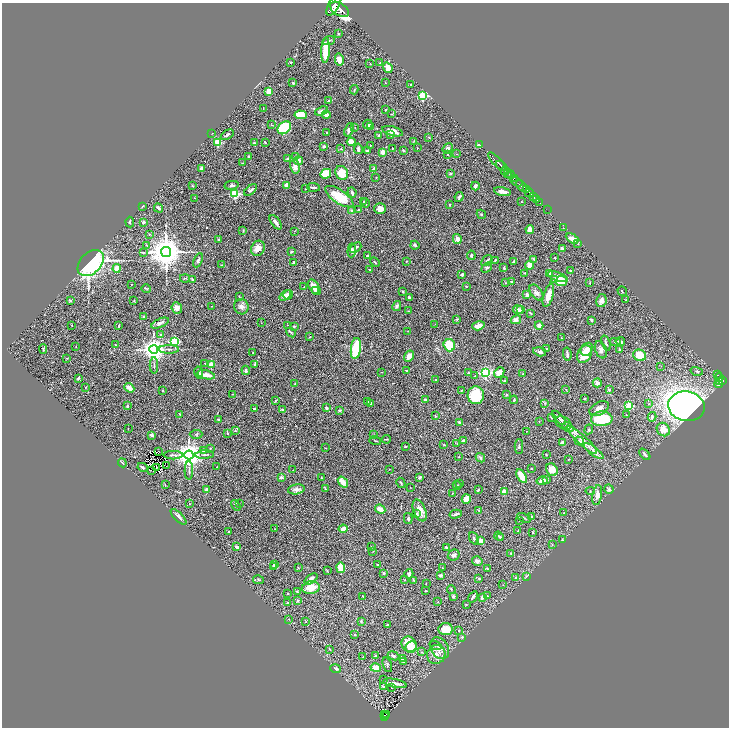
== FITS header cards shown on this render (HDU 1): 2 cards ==
NAXIS1  =                 1454
NAXIS2  =                 1451

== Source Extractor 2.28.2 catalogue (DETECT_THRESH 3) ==
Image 1454 x 1451 px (HDU 1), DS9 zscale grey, zoomed out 1/2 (1 PNG px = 2 x 2 image px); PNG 731 x 730 px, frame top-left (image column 2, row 1450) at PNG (2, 3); each listed source drawn as its Kron ellipse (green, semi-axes under 4 px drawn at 4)
Background 1.09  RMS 0.033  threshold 0.0993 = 3 sigma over >= 5 px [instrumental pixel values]
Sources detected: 484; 39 cannot appear on this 1/2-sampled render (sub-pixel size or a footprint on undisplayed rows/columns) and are neither listed nor drawn; the other 445 listed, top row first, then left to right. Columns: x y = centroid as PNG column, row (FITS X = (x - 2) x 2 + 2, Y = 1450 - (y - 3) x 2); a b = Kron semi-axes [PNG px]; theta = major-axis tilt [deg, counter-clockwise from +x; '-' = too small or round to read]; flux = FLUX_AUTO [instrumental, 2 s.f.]
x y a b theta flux
333 6 11 5 61 6900
339 9 10 6 -32 7300
338 33 4 3 - 6.7
329 41 6 3 23 9.1
325 50 13 4 88 130
339 60 6 4 -77 54
291 62 3 2 - 4.3
380 63 3 2 - 8.2
370 64 3 2 - 2.8
388 68 5 4 - 60
293 83 2 2 - 7.4
385 83 2 2 - 2.9
411 84 3 2 - 3.3
354 90 5 3 - 4.9
269 91 3 3 - 70
423 96 3 3 - 300
328 101 3 2 - 7.7
263 109 3 2 - 3.3
386 109 2 2 - 6.5
321 111 7 3 19 17
391 114 3 2 - 3.4
301 115 6 4 -3 110
326 115 4 3 - 27
368 124 4 4 - 20
272 125 3 2 - 3.1
371 127 4 3 - 8.1
284 128 7 5 42 390
355 128 2 1 - 2.7
349 130 7 3 70 23
392 131 10 4 -16 48
212 133 2 1 - 1.6
327 133 2 1 - 3.3
227 135 7 3 34 14
379 135 3 3 - 11
391 135 3 2 - 5.2
429 138 3 2 - 4
414 141 3 2 - 3.4
218 142 3 3 - 320
265 142 3 2 - 4.3
351 142 4 4 - 41
254 143 2 2 - 7.2
370 145 3 2 - 3.1
480 145 3 2 - 69
324 147 3 3 - 14
392 148 2 2 - 9.4
417 148 2 2 - 2.3
448 148 5 4 - 16
341 149 4 2 - 4.2
358 149 5 3 - 16
367 150 4 2 - 7
403 151 3 3 - 5.3
383 152 2 2 - 110
456 154 2 2 - 2.6
448 155 2 2 - 5.7
249 157 4 3 - 12
296 157 2 2 - 21
288 158 2 2 - 28
299 161 4 4 - 28
497 162 12 2 -46 2200
243 163 3 3 - 4.8
501 166 6 2 -40 1600
295 167 7 5 -77 28
201 169 3 3 - 24
373 169 2 2 - 22
505 171 4 2 - 490
342 173 7 6 - 90
507 173 4 2 - 490
326 174 5 4 - 130
450 174 4 3 - 5.3
510 175 4 3 - 870
376 178 3 2 - 3.8
514 178 3 1 - 450
516 182 6 3 -29 1700
232 185 7 4 9 13
286 185 3 3 - 27
192 186 2 2 - 5.9
475 186 4 3 - 14
521 186 7 3 -50 3300
313 187 6 2 -5 14
305 189 2 2 - 2.7
251 190 7 3 39 11
526 190 2 2 - 760
352 192 5 2 - 14
502 192 8 3 -13 31
529 193 5 2 - 1700
235 194 3 3 - 550
339 197 16 6 -34 160
459 197 5 3 - 14
533 197 3 2 - 340
194 198 2 2 - 2.3
536 200 2 2 - 170
363 201 3 3 - 5.6
521 201 2 1 - 2.9
366 203 5 3 - 8.6
540 203 2 1 - 53
449 205 2 2 - 9.8
142 206 4 2 - 5.9
158 208 5 2 - 14
380 208 6 5 - 43
352 210 3 3 - 12
358 210 2 2 - 5
547 210 3 1 - 22
481 214 5 3 - 6.6
130 222 5 2 - 8.2
143 222 2 2 - 24
276 222 8 3 -54 21
563 228 2 1 - 1.7
530 230 4 3 - 50
243 231 3 2 - 4.1
294 231 3 2 - 2.8
149 234 2 2 - 5.4
218 239 3 2 - 4.8
457 239 5 4 - 28
572 239 7 4 -30 42
578 244 2 2 - 3.5
146 245 3 2 - 3.2
415 245 4 3 - 13
356 247 6 3 40 17
258 248 8 6 61 45
562 249 4 3 - 12
352 250 7 4 84 18
143 252 3 2 - 3.8
166 252 5 5 - 14000
291 252 3 2 - 5.5
471 255 4 4 - 9
367 256 3 2 - 9.2
554 258 3 1 - 2.5
534 259 3 3 - 7.3
198 260 7 3 64 12
495 260 4 2 - 5.4
406 261 3 2 - 2.9
487 261 6 2 49 7.7
514 261 3 2 - 6.5
375 262 5 2 - 4.4
91 263 15 10 45 1900
293 263 3 3 - 18
221 265 2 2 - 2.6
529 265 4 3 - 67
117 268 4 4 - 57
487 268 6 3 41 11
504 268 4 3 - 5.8
370 270 3 3 - 5.2
570 270 3 2 - 4.4
525 273 3 2 - 4.8
550 273 3 3 - 9.8
462 275 3 2 - 22
558 277 10 4 -20 23
185 278 5 2 - 3.5
192 279 3 2 - 5.2
554 279 4 4 - 11
561 281 6 5 - 120
512 282 3 3 - 13
505 283 3 2 - 2.6
590 283 3 2 - 2.5
132 284 2 1 - 3.1
466 286 2 2 - 3.1
304 287 2 1 - 2.1
314 287 8 5 -58 53
146 288 5 2 - 5.3
316 291 4 3 - 32
622 291 5 2 - 5.7
403 292 3 2 - 6.9
536 292 9 5 -52 27
285 295 6 4 40 38
288 295 5 4 - 33
527 295 3 2 - 30
548 295 12 5 74 55
239 296 3 2 - 2.9
409 298 3 2 - 15
626 300 3 2 - 4.1
70 301 4 3 - 6.2
134 301 3 2 - 3.9
601 301 6 5 - 31
212 306 2 1 - 1.9
397 306 5 3 - 15
241 307 8 7 - 28
177 308 6 5 - 33
518 310 5 4 - 31
520 310 3 3 - 22
409 311 3 1 - 2.3
530 313 4 2 - 5.2
144 316 4 3 - 8.1
457 320 4 2 - 4.3
516 320 5 4 - 26
592 320 3 2 - 13
160 323 9 4 24 25
261 323 2 1 - 2
435 324 2 1 - 2.1
72 325 2 2 - 2.2
119 325 4 2 - 4.8
288 325 2 1 - 2.1
539 325 4 4 - 27
294 326 2 2 - 7.2
478 326 6 3 16 45
408 331 2 1 - 1.7
291 332 5 3 - 7.2
161 335 3 2 - 2.7
309 337 3 2 - 3.9
561 338 2 1 - 1.6
620 341 5 3 - 15
175 342 3 3 - 500
615 342 6 3 0 7.5
606 343 8 2 -70 10
115 345 4 2 - 4
449 345 6 6 - 150
76 347 2 1 - 2.4
356 348 10 5 82 290
43 349 5 3 - 6.2
154 349 4 4 - 6600
169 349 10 2 0 11
546 349 2 2 - 10
587 349 7 5 48 35
601 350 9 5 -69 25
619 350 2 2 - 10
540 352 7 4 -15 13
253 353 2 1 - 3.1
567 354 6 2 -81 18
584 354 9 7 61 120
640 355 6 5 - 120
409 356 6 4 56 29
67 358 3 2 - 3.2
205 363 3 2 - 4.9
255 364 4 2 - 11
154 365 8 2 89 8.7
211 365 3 3 - 210
661 366 3 2 - 2.8
246 370 5 3 - 10
407 371 3 2 - 6.9
697 371 6 3 -16 9.7
199 372 6 3 -77 16
381 372 3 1 - 2.4
469 373 3 3 - 4.5
485 373 4 3 - 1000
499 373 6 4 47 44
522 374 2 2 - 3.1
206 375 9 4 -13 51
718 375 3 2 - 320
475 376 4 3 - 7.4
78 378 4 3 - 9.8
720 378 4 2 - 330
436 379 2 1 - 1.7
504 381 3 2 - 6.8
719 381 3 2 - 340
723 381 3 2 - 520
597 383 4 4 - 15
719 383 5 3 - 460
295 384 3 2 - 3.2
86 387 3 2 - 2.9
129 388 5 3 - 50
566 389 3 2 - 3.7
609 389 4 3 - 8
461 390 3 2 - 4.4
162 391 2 2 - 4.3
232 394 2 1 - 2.7
476 395 9 8 - 230
507 395 3 3 - 4.3
584 398 3 2 - 4.2
425 400 2 2 - 35
514 400 4 3 - 9.1
275 401 4 2 - 4.1
368 402 3 3 - 6.2
371 403 4 3 - 8.2
545 403 3 3 - 4.9
649 404 2 2 - 4.1
127 406 3 2 - 9.8
629 406 3 3 - 320
686 406 18 15 -10 3400
327 408 3 3 - 8.7
254 409 3 2 - 5.8
599 409 10 6 29 37
283 410 2 2 - 33
340 410 4 3 - 7.6
180 414 3 2 - 2.7
626 415 2 2 - 6.2
435 416 4 3 - 5.2
551 417 3 2 - 4.8
652 417 4 3 - 12
559 418 9 3 -47 15
602 419 11 7 3 250
218 420 2 2 - 8
539 422 3 2 - 2.3
459 423 4 3 - 10
563 423 8 6 -32 23
568 427 6 3 -36 14
128 428 2 2 - 2.3
589 429 5 3 - 7.6
663 429 7 6 - 57
235 430 3 3 - 5.1
526 431 2 2 - 2.6
227 433 2 2 - 7.7
196 434 6 3 2 8.3
152 435 3 2 - 12
374 435 3 3 - 4.7
387 439 4 2 - 4.2
463 440 4 3 - 8.4
582 440 20 4 -42 56
375 441 6 2 -15 4.5
579 441 5 3 - 12
562 443 4 3 - 41
444 444 4 2 - 3.1
457 444 2 2 - 3.5
405 446 2 2 - 6.6
519 447 7 2 -89 8.2
210 448 3 2 - 4.2
326 448 2 1 - 1.6
158 451 3 1 - 2.2
203 451 3 3 - 6.7
594 451 12 3 -37 25
645 454 6 2 -46 13
173 455 9 2 0 11
189 455 4 4 - 7800
205 455 9 3 2 11
546 455 2 2 - 6.4
459 457 2 2 - 7.5
480 458 5 4 - 13
569 459 3 2 - 2.6
122 463 4 2 - 5.6
167 466 2 1 - 1.2
143 467 5 2 - 11
156 467 2 1 - 0.57
217 467 3 2 - 3.2
389 469 2 1 - 2.4
531 469 2 2 - 4.5
151 470 2 1 - 0.25
189 470 9 2 89 9.9
293 470 2 1 - 1.6
552 470 6 5 - 58
522 476 7 3 -60 130
420 477 3 2 - 22
281 478 2 2 - 63
321 478 2 2 - 2.6
547 479 4 3 - 8.3
542 481 6 4 13 30
343 482 6 4 -53 61
401 483 5 2 - 6.5
459 483 3 2 - 5.4
165 485 4 2 - 3
457 485 4 2 - 5.6
410 487 2 1 - 1.8
325 488 4 2 - 5.7
296 489 8 5 10 27
609 489 5 4 - 13
207 490 3 3 - 44
478 490 3 2 - 6.3
590 491 4 3 - 6.4
504 492 2 2 - 89
452 494 3 2 - 2.9
597 495 10 4 80 40
466 499 5 3 - 51
189 503 2 2 - 1.8
240 504 2 2 - 5.6
236 505 6 3 -58 7.6
380 509 5 3 - 42
420 510 11 6 -68 54
479 510 3 3 - 5.4
564 513 3 2 - 3.7
417 514 4 3 - 8.8
456 514 6 2 13 16
178 517 10 3 -45 24
531 517 4 3 - 8.7
524 518 7 2 -26 6.1
408 519 5 3 - 11
519 520 2 2 - 5.2
275 529 2 1 - 2
343 529 4 3 - 38
518 531 2 2 - 2.6
229 532 2 2 - 4.5
533 533 3 2 - 4.5
499 536 5 2 - 12
474 538 6 3 -68 11
501 538 3 2 - 8.5
562 540 3 2 - 3.4
481 541 2 2 - 100
552 545 4 2 - 3.8
371 546 2 2 - 6.7
237 547 4 3 - 13
446 547 2 2 - 38
373 551 3 1 - 2.6
511 553 3 2 - 3.9
454 555 6 5 - 18
477 561 5 4 - 17
274 565 3 3 - 16
378 565 3 2 - 4.9
273 567 3 3 - 7.3
298 568 3 2 - 3.2
341 568 5 4 - 82
442 568 2 2 - 2.3
487 569 3 3 - 5.6
327 571 4 2 - 3.4
383 573 3 3 - 6.4
409 574 5 3 - 14
440 575 3 3 - 12
526 576 4 2 - 4.6
479 578 3 3 - 6.1
515 578 3 3 - 5.5
311 579 7 4 38 37
259 580 5 3 - 7
405 580 2 2 - 2.4
414 580 4 3 - 10
426 584 2 1 - 3
503 585 2 2 - 2
311 588 9 6 8 86
451 589 4 2 - 4.2
297 591 3 2 - 4.5
425 591 2 2 - 5.1
288 594 2 2 - 6.2
363 596 3 2 - 3.7
453 596 3 3 - 11
487 596 2 2 - 3.4
473 597 6 2 57 12
482 597 4 3 - 16
297 601 4 3 - 6.1
438 602 2 2 - 3
288 603 3 2 - 5.9
466 604 3 2 - 3.7
289 619 2 2 - 2
361 621 4 3 - 6.1
306 622 3 2 - 3.9
387 625 3 3 - 8.4
446 629 7 6 - 130
459 631 2 2 - 4.3
354 635 2 2 - 5.2
462 637 2 2 - 11
409 644 8 7 - 110
435 645 6 2 -19 4.8
411 647 6 5 - 92
439 648 12 8 -59 45
330 649 4 2 - 3.6
422 652 2 2 - 3.6
436 654 10 9 - 56
376 656 3 3 - 9.6
394 656 6 4 -22 11
363 657 2 2 - 1.8
403 659 4 2 - 9.6
404 662 3 3 - 5.6
387 665 7 4 -70 12
376 668 5 3 - 73
335 669 5 4 - 9.5
384 679 3 2 - 3.2
395 683 12 4 -12 31
383 687 4 3 - 5.8
391 688 2 1 - 1.8
385 715 4 2 - 33
387 715 2 1 - 11
385 717 3 2 - 93
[39 sub-pixel or undisplayed-footprint detections neither listed nor drawn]